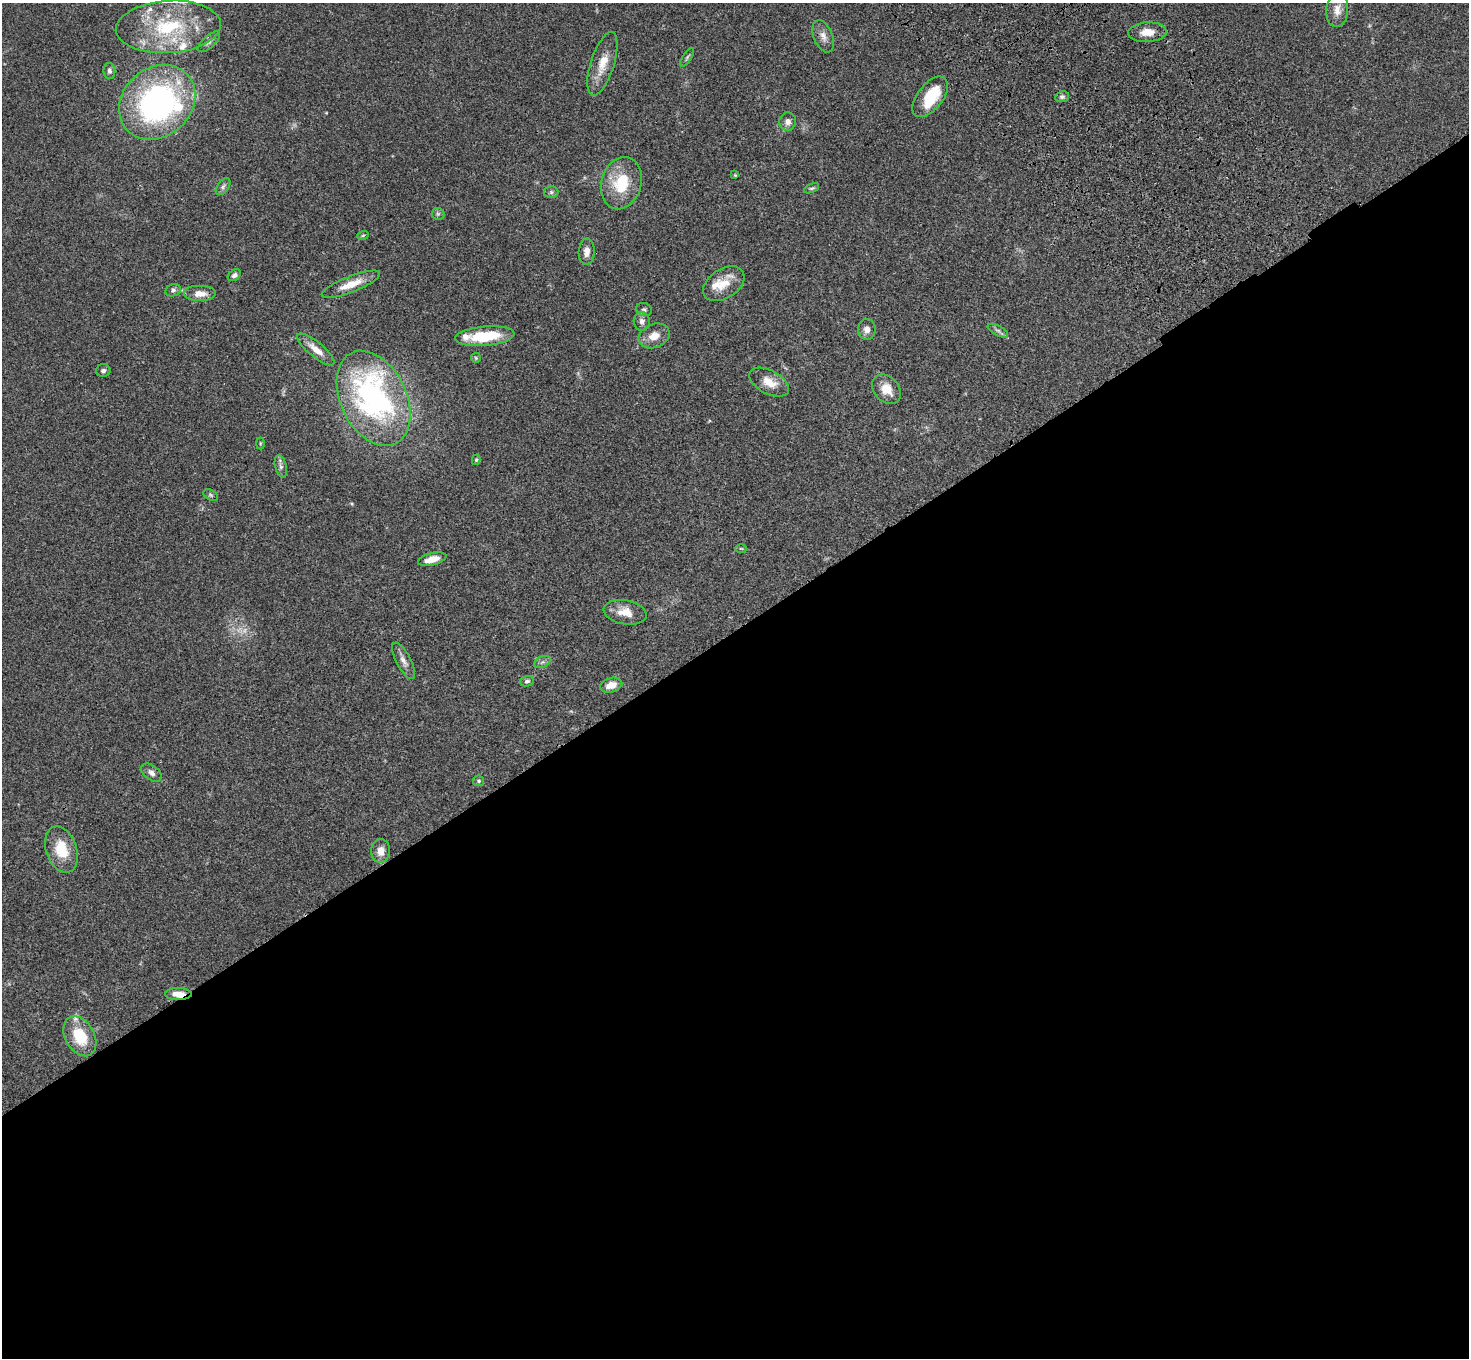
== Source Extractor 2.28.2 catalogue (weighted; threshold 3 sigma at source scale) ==
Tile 15 of 4 x 4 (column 3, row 4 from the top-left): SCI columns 3039-4505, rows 377-1732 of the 6075 x 6036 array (HDU 1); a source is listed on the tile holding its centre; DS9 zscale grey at full resolution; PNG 1471 x 1360 px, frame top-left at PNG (2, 3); each listed source drawn as its Kron ellipse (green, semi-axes under 4 px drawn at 4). Shown black and unused: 54% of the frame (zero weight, under 3 of 4 exposures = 6% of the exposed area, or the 3 px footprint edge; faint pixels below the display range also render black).
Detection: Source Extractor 2.28.2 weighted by HDU 2 'WHT'; one run over the whole footprint, this tile lists its part. Background 0.0482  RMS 0.0054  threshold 0.0243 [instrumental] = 3 sigma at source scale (4.5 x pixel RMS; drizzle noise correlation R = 1.50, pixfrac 1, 0.05/0.05 arcsec/px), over >= 5 px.
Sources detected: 63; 1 too faint to see at this stretch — neither listed nor drawn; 8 inside a brighter listed object's ellipse — not listed separately; the other 54 listed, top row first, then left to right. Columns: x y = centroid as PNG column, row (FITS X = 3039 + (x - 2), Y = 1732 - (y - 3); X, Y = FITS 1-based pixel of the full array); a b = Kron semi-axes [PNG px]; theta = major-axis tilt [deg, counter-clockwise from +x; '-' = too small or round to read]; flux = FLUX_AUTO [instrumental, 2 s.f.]
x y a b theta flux
1337 10 17 11 87 5.2
168 27 52 26 4 44
1147 32 19 9 3 5.9
823 36 17 9 -69 3.8
209 42 14 6 42 1.7
687 57 11 4 58 0.97
602 64 33 12 72 9.9
109 71 8 6 -89 1.6
930 97 24 12 52 17
1062 97 7 5 10 1.1
157 102 41 34 42 130
788 122 9 8 - 2.7
735 175 4 4 - 0.51
621 183 26 20 73 21
223 186 10 5 53 1.5
812 188 8 4 25 0.86
551 192 7 6 - 1.1
438 214 6 6 - 1
363 235 6 3 19 0.58
587 252 13 8 86 3.6
234 275 7 5 37 1.5
351 284 31 8 21 8.4
724 284 23 14 33 9.4
173 290 8 6 21 1.4
200 294 16 8 0 5.1
644 309 8 6 -23 1.2
642 321 9 8 - 2.4
867 329 10 8 -88 2.9
998 331 11 5 -28 1.6
485 336 30 9 5 21
654 336 16 11 22 6
316 349 23 7 -40 5.9
476 358 5 5 - 0.64
103 371 7 6 - 1.4
769 382 21 11 -28 7.7
886 389 16 12 -48 7.7
374 398 50 33 -64 140
260 443 6 3 90 0.51
476 460 5 4 - 0.69
281 466 11 5 -75 1.7
210 495 8 5 -27 0.86
741 548 6 4 -1 0.55
432 559 14 6 14 5.6
625 612 22 12 -10 7.1
404 661 20 7 -62 3.5
542 662 9 5 25 1.5
527 681 7 5 16 1.2
611 685 11 7 15 5.3
151 773 11 7 -39 2.3
479 781 5 5 - 0.91
61 850 24 15 -70 14
380 851 12 9 89 4.6
178 994 13 6 -1 5.1
80 1036 21 14 -60 16
Overlapping masked pixels (flux is a lower limit): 2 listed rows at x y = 374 398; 178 994